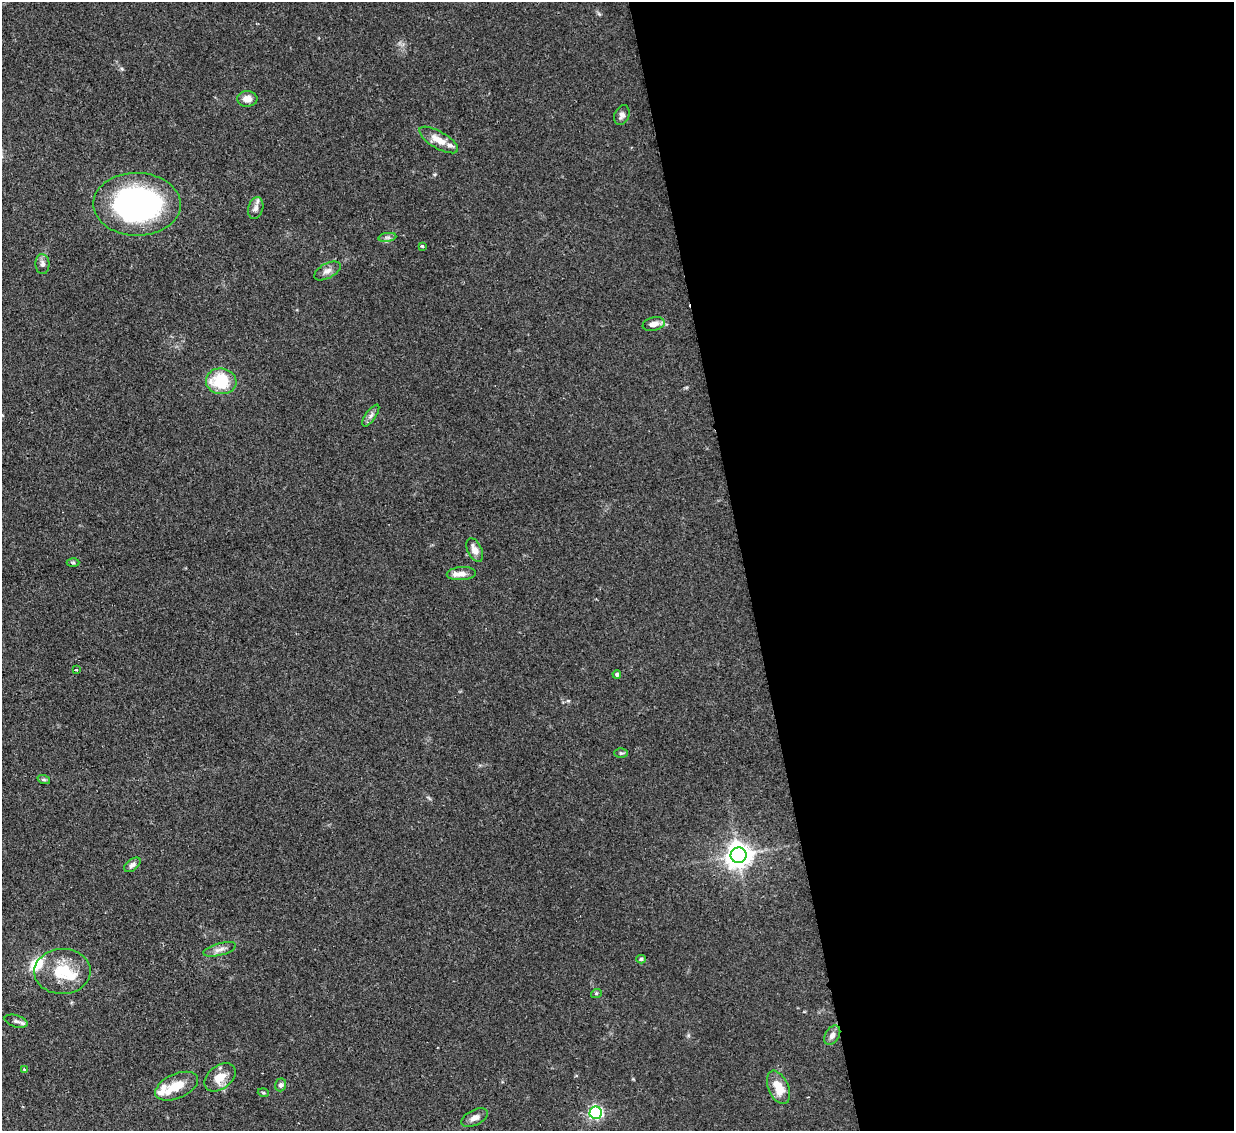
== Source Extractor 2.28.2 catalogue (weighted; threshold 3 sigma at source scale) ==
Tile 8 of 4 x 4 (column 4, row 2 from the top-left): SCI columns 3699-4930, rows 2514-3642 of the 4931 x 4910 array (HDU 1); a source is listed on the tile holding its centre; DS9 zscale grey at full resolution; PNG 1236 x 1133 px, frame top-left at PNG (2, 2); each listed source drawn as its Kron ellipse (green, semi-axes under 4 px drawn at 4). Shown black and unused: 40% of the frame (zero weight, under 2 of 3 exposures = <1% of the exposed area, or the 3 px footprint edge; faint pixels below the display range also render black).
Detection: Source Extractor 2.28.2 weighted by HDU 2 'WHT'; one run over the whole footprint, this tile lists its part. Background 0.0828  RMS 0.0061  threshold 0.0275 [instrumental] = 3 sigma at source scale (4.5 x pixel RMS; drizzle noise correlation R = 1.50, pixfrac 1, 0.05/0.05 arcsec/px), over >= 5 px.
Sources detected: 41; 6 inside a brighter listed object's ellipse — not listed separately; the other 35 listed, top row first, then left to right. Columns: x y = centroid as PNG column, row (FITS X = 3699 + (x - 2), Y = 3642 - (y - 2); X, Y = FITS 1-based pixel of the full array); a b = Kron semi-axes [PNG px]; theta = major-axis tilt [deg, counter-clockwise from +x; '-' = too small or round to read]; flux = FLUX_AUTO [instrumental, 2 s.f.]
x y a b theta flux
247 99 10 7 2 4.6
622 115 10 7 65 2.7
439 140 22 8 -30 8.3
137 204 44 31 -1 160
256 208 11 7 75 3
387 237 9 4 8 1.6
422 246 3 3 - 1.2
42 264 10 7 -86 2.5
327 271 14 7 28 3.3
654 324 11 7 11 3.8
221 381 15 13 -8 30
371 416 13 5 55 2.3
475 550 13 7 -64 5.3
73 563 6 4 -1 0.93
461 574 14 6 4 3.8
76 670 4 3 - 1.3
617 674 4 4 - 1.2
621 753 7 5 0 1
44 780 6 4 -19 0.91
738 855 8 7 - 680
132 865 9 5 38 2.2
220 949 17 6 15 3.4
641 959 5 3 - 1.1
62 971 28 22 2 22
596 994 5 3 - 0.72
16 1021 12 6 -16 2.3
832 1035 10 7 58 3.3
24 1070 4 3 - 0.75
220 1077 17 11 38 9.1
281 1085 6 5 - 1.6
177 1086 23 12 24 12
778 1087 18 10 -66 11
263 1093 6 3 -19 0.72
596 1113 6 6 - 120
475 1118 14 7 25 3.6